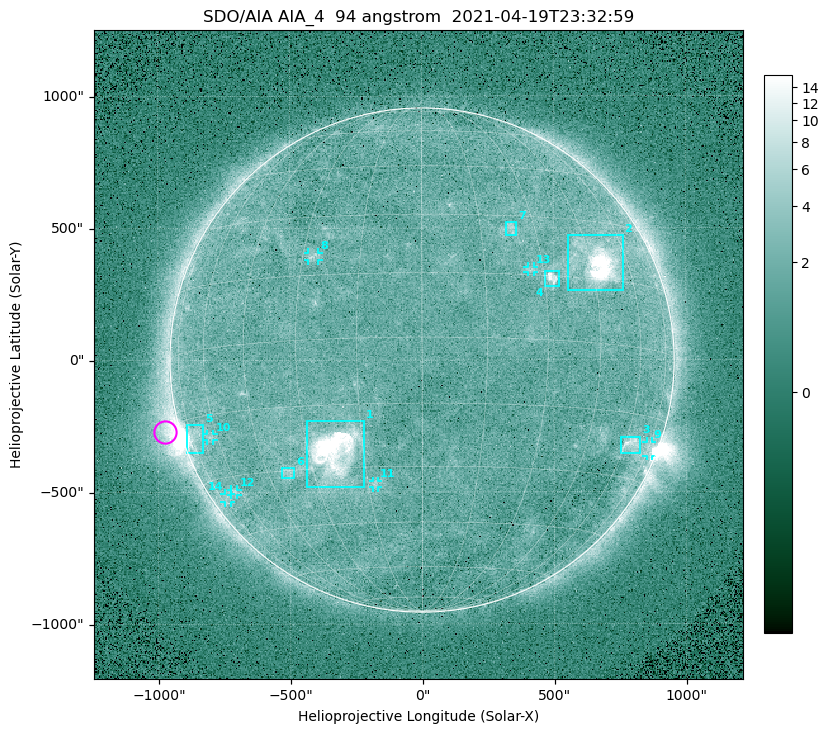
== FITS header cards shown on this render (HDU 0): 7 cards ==
TELESCOP= 'SDO/AIA '
INSTRUME= 'AIA_4   '
WAVELNTH=                   94
WAVEUNIT= 'angstrom'
DATE-OBS= '2021-04-19T23:32:59.12'
CTYPE1  = 'HPLN-TAN'
CTYPE2  = 'HPLT-TAN'

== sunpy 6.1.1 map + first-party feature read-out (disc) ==
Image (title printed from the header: SDO/AIA AIA_4  94 angstrom  2021-04-19T23:32:59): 512 x 512 px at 4.8 arcsec/px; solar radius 955 arcsec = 199 px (full disc in frame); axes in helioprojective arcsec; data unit not stated in the header (colour bar unlabelled)
Orientation: roll -0.138 deg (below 1 deg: not rotated)
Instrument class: DISC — disc imager (sunpy class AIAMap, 94 A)
Bright regions (active regions / flare kernels): reference = the median radial profile (limb darkening/brightening removed); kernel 5 px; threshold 5 sigma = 2.45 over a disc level ~1.74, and >= 1.15x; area >= 9 px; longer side >= 5 px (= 24 arcsec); searched inside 0.97 R_sun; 14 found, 14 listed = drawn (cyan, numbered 1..; 7 of them under ~33 arcsec drawn as corner ticks so the feature stays visible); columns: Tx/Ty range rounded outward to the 10 arcsec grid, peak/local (2 s.f.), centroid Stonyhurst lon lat
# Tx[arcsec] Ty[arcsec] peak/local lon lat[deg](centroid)
1 -440..-220 -480..-230 184 -23 -26
2 550..760 260..470 35 +47 +19
3 750..830 -360..-290 4.4 +63 -22
4 470..520 280..340 6.6 +32 +14
5 -900..-830 -350..-240 6 -72 -19
6 -540..-480 -450..-410 2.9 -38 -30
7 320..360 470..520 3.1 +23 +26
8 -430..-390 380..410 3.1 -27 +20
9 850..870 -370..-310 3.1 +75 -22
10 -820..-790 -300..-280 2.7 -63 -20
11 -190..-170 -480..-450 2.9 -13 -34
12 -730..-700 -510..-490 2.6 -64 -34
13 400..430 330..360 2.7 +27 +16
14 -750..-720 -540..-500 2.2 -70 -35
Off-limb structures (1.02-1.3 R_sun): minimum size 50 px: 5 found; the strongest spans PA ~90..115 deg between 1.02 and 1.22 R_sun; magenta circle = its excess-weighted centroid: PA ~105 deg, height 1.06 R_sun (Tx ~-980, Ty ~-270 arcsec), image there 5.4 x the reference